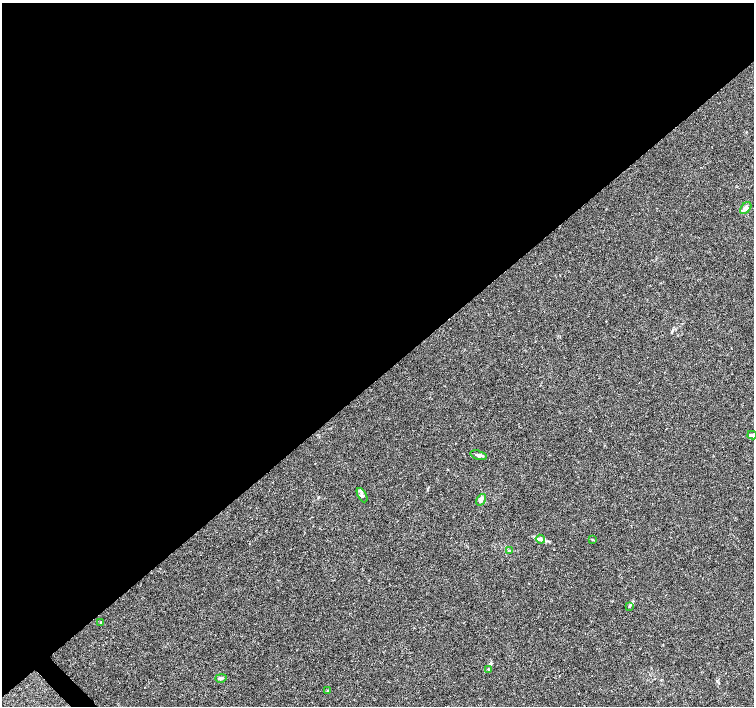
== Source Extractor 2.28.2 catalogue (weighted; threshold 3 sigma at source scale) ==
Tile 2 of 4 x 4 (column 2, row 1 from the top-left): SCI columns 1505-3008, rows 4373-5779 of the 6022 x 5995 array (HDU 1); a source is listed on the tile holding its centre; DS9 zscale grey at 2 x 2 block average (1 PNG px = mean of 2 x 2 image px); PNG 756 x 708 px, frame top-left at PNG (2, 3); each listed source drawn as its Kron ellipse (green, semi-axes under 4 px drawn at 4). Shown black and unused: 54% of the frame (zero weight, under 3 of 4 exposures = <1% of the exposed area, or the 3 px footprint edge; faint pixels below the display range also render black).
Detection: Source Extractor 2.28.2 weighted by HDU 2 'WHT'; one run over the whole footprint, this tile lists its part. Background 0.00756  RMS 0.0021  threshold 0.00959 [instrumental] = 3 sigma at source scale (4.5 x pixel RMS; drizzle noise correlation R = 1.50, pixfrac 1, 0.0396/0.0396 arcsec/px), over >= 5 px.
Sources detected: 13; all 13 listed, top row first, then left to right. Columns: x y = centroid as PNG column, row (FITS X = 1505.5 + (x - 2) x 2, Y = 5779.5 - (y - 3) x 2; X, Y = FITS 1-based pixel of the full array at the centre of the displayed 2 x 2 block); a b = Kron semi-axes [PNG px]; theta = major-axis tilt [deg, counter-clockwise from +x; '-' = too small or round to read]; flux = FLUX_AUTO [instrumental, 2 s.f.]
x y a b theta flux
746 208 7 4 51 2.2
752 435 5 4 - 0.7
479 455 8 4 -14 1.4
362 495 8 4 -61 1.4
481 500 6 4 56 1.1
540 539 5 3 - 0.91
593 540 3 2 - 0.35
510 550 3 2 - 0.36
629 606 4 3 - 0.53
101 622 2 2 - 0.27
488 669 3 3 - 0.55
221 678 5 3 - 0.99
328 691 3 3 - 0.49
Diffuse or blended objects may show on this block-average render without a row.